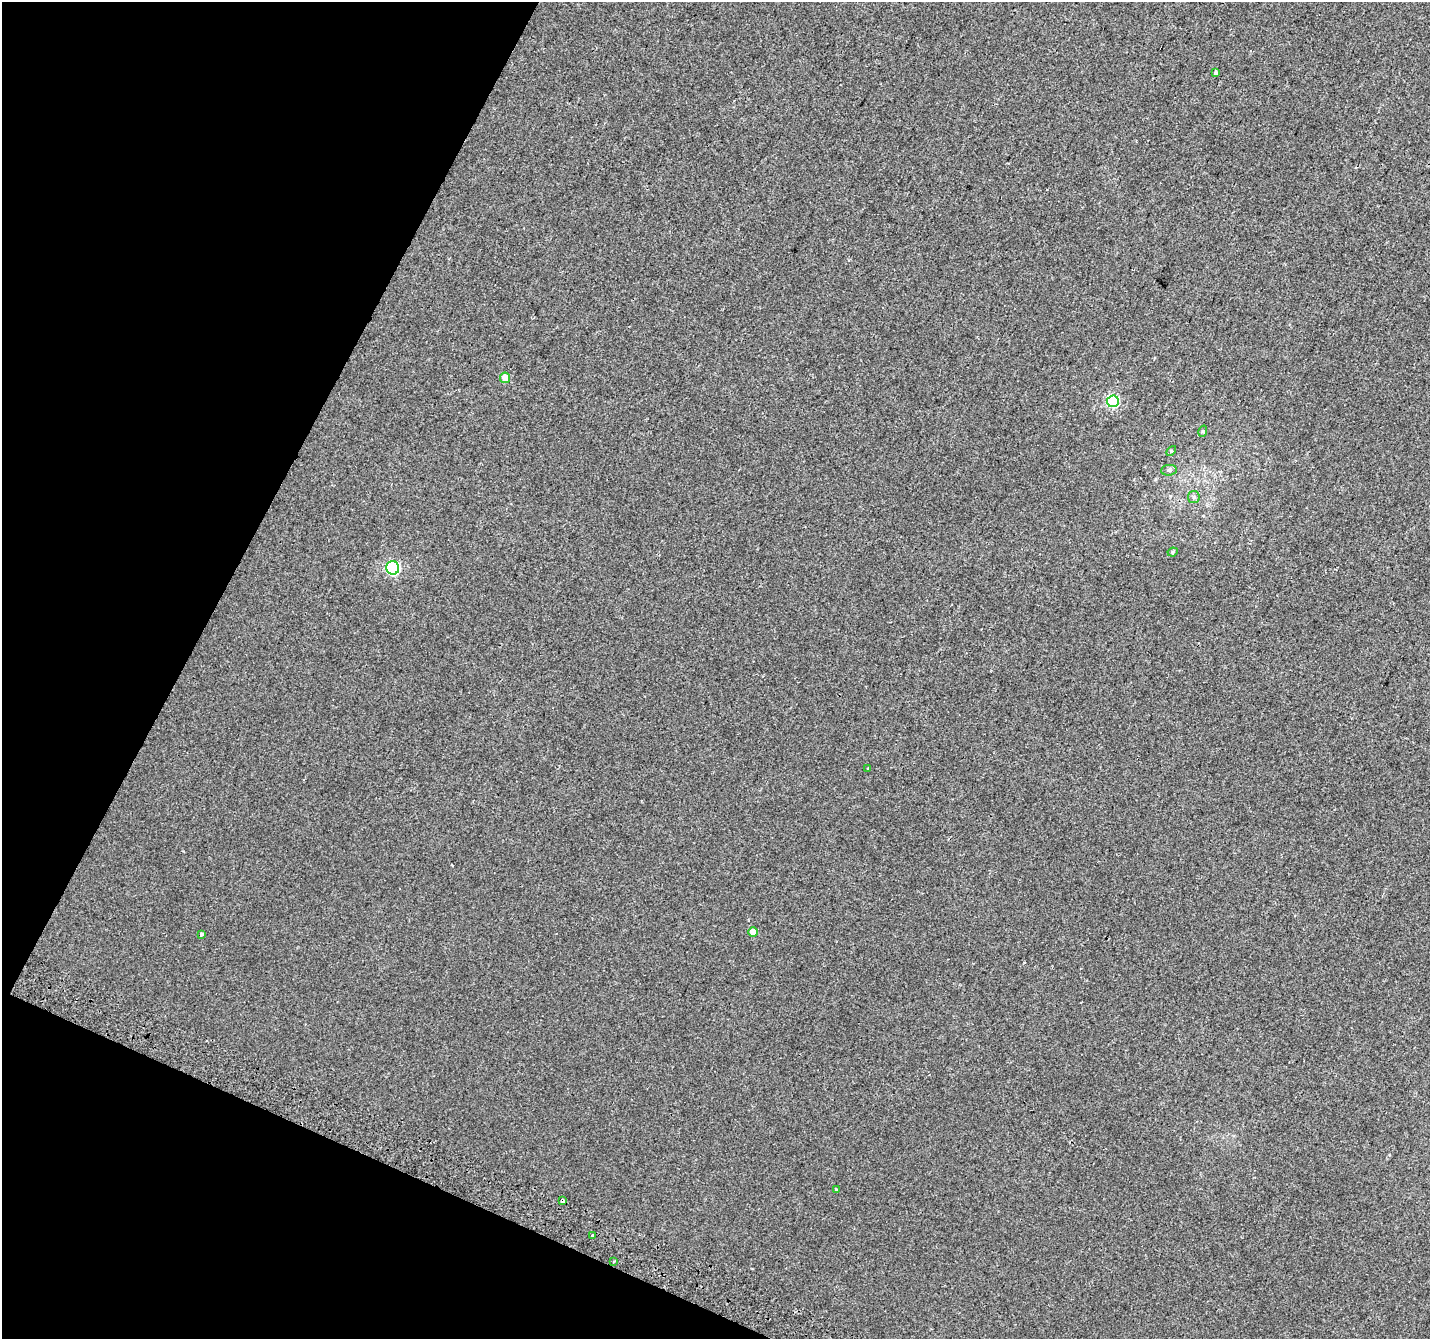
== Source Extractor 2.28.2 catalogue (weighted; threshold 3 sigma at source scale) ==
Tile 9 of 4 x 4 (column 1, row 3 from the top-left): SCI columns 28-1455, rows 1645-2981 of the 5756 x 5897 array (HDU 1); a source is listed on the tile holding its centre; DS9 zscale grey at full resolution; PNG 1432 x 1341 px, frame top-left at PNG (2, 2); each listed source drawn as its Kron ellipse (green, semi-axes under 4 px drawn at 4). Shown black and unused: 21% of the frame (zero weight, under 2 of 3 exposures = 2% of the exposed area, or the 3 px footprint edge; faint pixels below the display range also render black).
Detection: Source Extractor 2.28.2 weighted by HDU 2 'WHT'; one run over the whole footprint, this tile lists its part. Background 0.00306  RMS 0.0037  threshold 0.0169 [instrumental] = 3 sigma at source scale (4.5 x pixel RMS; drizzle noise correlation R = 1.50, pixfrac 1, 0.0396/0.0396 arcsec/px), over >= 5 px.
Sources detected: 17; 1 cosmic-ray / hot-pixel residue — neither listed nor drawn; the other 16 listed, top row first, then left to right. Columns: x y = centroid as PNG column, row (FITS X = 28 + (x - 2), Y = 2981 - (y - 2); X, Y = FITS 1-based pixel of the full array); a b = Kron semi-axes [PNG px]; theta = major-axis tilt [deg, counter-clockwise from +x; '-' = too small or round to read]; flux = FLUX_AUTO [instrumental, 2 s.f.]
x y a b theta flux
1216 73 4 3 - 0.87
505 378 5 5 - 5
1113 401 6 6 - 37
1203 431 6 3 73 0.45
1171 451 6 4 46 0.41
1169 470 8 5 8 0.83
1194 497 6 5 - 0.75
1173 552 5 4 - 0.55
393 568 7 6 - 47
868 768 4 3 - 0.37
753 932 5 5 - 4.7
201 935 3 3 - 3.1
836 1190 4 3 - 0.39
562 1201 4 3 - 2
593 1235 4 3 - 7
614 1261 3 2 - 0.35
Overlapping masked pixels (flux is a lower limit): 2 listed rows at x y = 562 1201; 593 1235